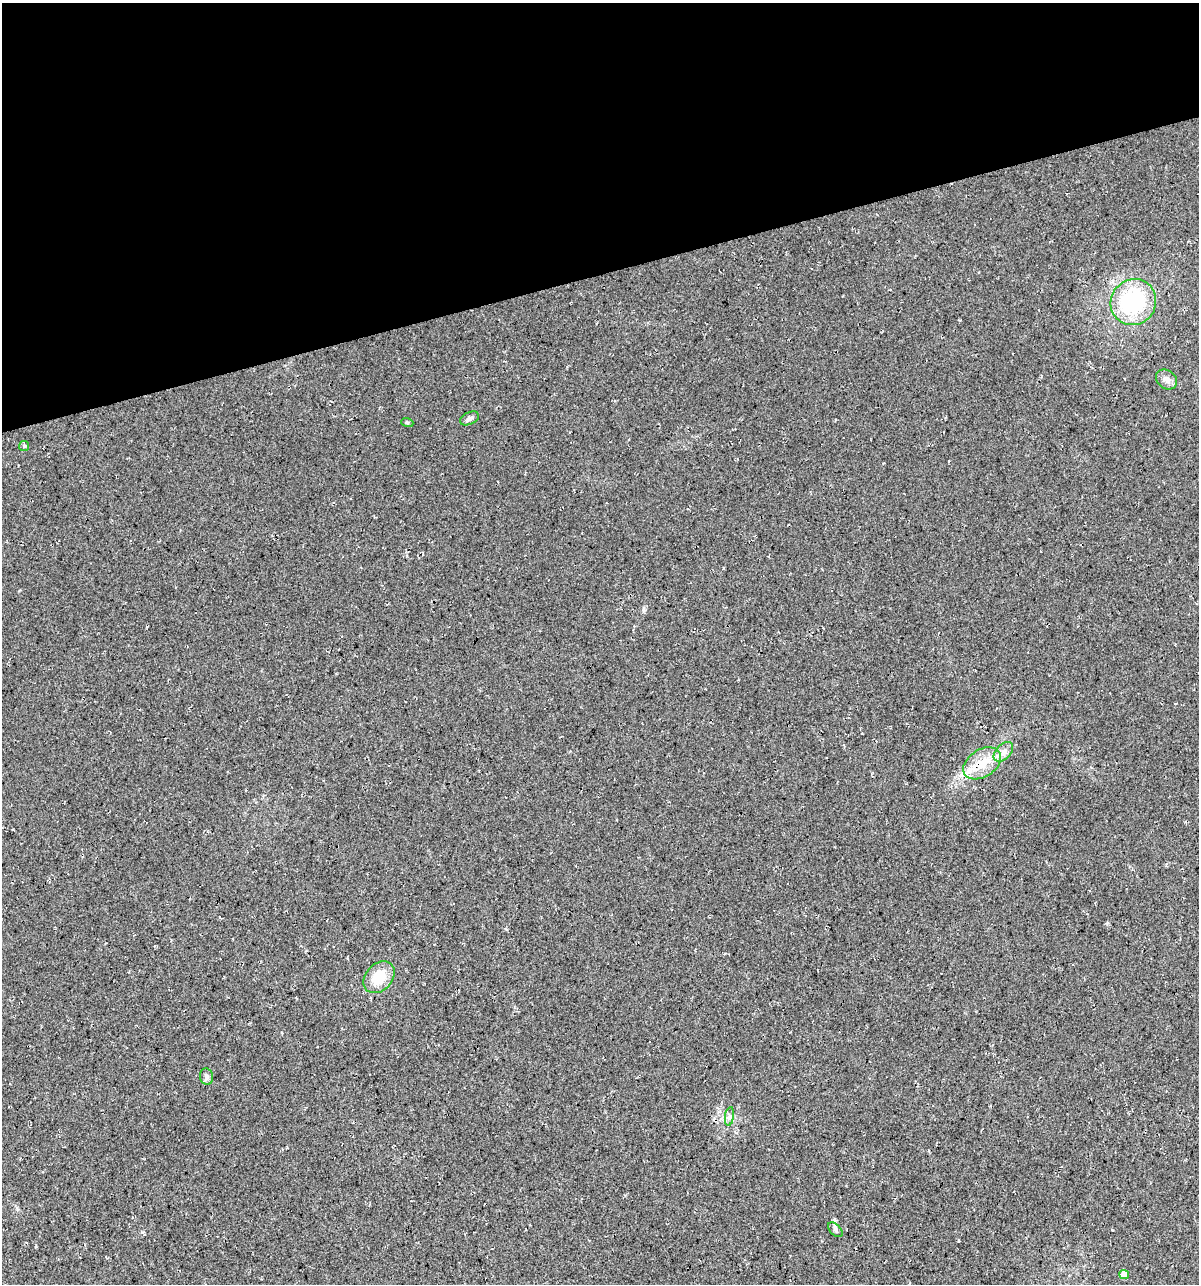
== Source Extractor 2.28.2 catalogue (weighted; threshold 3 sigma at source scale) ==
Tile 3 of 4 x 4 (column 3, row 1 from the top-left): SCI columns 2439-3635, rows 3848-5129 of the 4927 x 5129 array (HDU 1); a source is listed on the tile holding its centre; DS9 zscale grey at full resolution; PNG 1201 x 1286 px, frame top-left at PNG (2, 3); each listed source drawn as its Kron ellipse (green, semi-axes under 4 px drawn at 4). Shown black and unused: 21% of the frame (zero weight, under 3 of 4 exposures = <1% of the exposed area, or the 3 px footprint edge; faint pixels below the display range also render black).
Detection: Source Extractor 2.28.2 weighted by HDU 2 'WHT'; one run over the whole footprint, this tile lists its part. Background 0.0217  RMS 0.008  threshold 0.0359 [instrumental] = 3 sigma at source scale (4.5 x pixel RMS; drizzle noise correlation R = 1.50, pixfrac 1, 0.0396/0.0396 arcsec/px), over >= 5 px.
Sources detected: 13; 1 inside a brighter listed object's ellipse — not listed separately; the other 12 listed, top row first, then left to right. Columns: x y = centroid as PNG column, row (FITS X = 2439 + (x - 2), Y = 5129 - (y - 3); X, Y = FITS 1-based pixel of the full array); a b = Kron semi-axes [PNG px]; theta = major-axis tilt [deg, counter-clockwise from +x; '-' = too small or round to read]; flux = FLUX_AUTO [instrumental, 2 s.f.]
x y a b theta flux
1133 302 23 22 - 74
1166 379 11 9 -39 4.5
470 418 10 6 25 2.4
407 422 6 4 -19 0.99
24 446 5 5 - 1.2
1003 752 12 7 46 4.5
982 763 21 13 33 18
379 977 18 13 47 19
207 1077 8 6 -80 2.2
729 1116 9 4 82 2.2
835 1230 9 5 -47 2.2
1124 1274 5 4 - 9.7
Overlapping masked pixels (flux is a lower limit): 1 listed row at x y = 982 763
Unlisted compact peaks at least as high as the median listed source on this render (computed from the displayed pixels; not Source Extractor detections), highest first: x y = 142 1232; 644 610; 1112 1230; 1185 822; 36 1246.